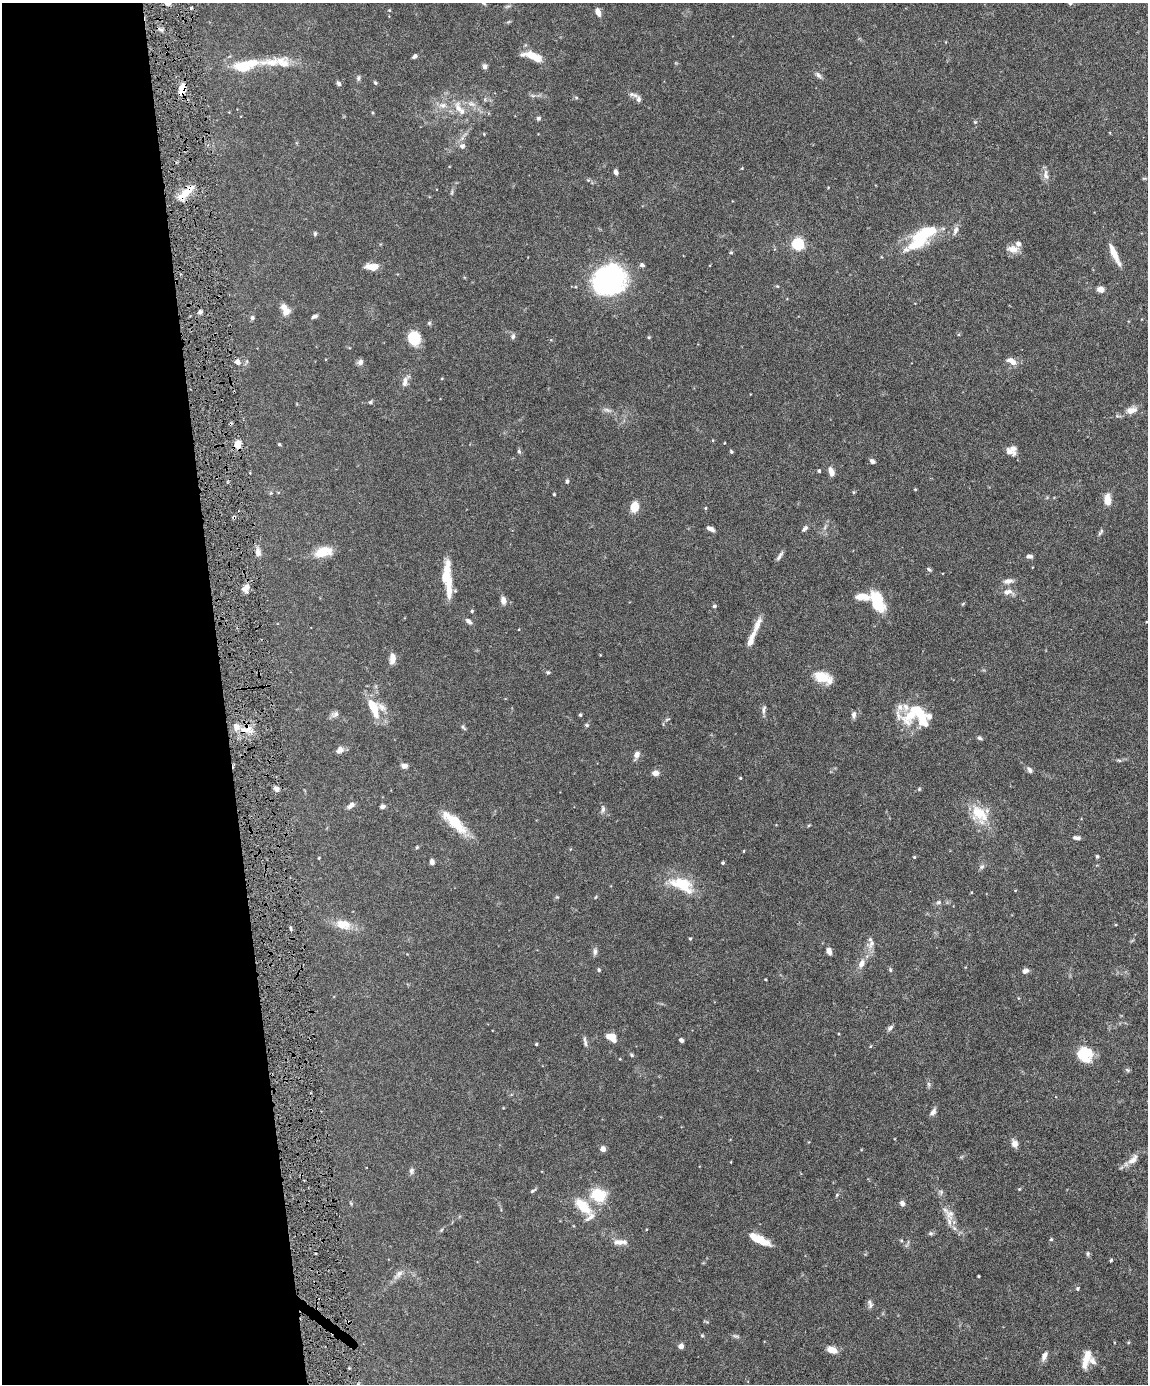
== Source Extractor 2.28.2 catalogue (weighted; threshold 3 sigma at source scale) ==
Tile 5 of 4 x 3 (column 1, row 2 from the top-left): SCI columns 2-1147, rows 1621-3002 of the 4586 x 4516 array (HDU 1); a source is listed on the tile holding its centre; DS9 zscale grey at full resolution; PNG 1150 x 1386 px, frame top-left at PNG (2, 3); no overlay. Shown black and unused: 20% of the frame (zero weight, under 4 of 8 exposures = <1% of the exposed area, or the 3 px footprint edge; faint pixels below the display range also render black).
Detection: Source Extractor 2.28.2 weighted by HDU 2 'WHT'; one run over the whole footprint, this tile lists its part. Background 0.0981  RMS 0.0031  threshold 0.0127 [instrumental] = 3 sigma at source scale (4.09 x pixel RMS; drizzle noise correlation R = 1.36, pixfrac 0.8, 0.05/0.05 arcsec/px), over >= 5 px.
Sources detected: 214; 5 inside a brighter object's white glare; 1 cosmic-ray / hot-pixel residue — not listed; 22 inside a brighter listed object's ellipse — not listed separately; the other 186 listed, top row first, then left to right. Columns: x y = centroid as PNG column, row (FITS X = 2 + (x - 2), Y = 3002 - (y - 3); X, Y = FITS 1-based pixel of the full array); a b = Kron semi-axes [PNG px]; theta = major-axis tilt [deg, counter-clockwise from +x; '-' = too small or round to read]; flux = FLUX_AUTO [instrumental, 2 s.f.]
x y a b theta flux
168 3 6 5 - 1.4
191 8 5 3 - 0.3
389 10 4 4 - 0.27
598 12 9 5 -72 1.6
161 30 7 4 -19 0.59
414 56 6 4 42 0.72
533 56 21 8 -24 4.8
272 62 42 11 0 7.2
243 66 19 12 -2 7.3
485 67 6 5 - 0.99
818 75 11 6 -45 0.87
358 78 7 6 - 0.58
339 83 6 4 -57 0.72
375 83 5 4 - 0.39
182 89 9 6 76 4.4
633 95 16 5 -16 0.98
576 98 6 4 -3 0.33
471 104 13 6 -22 1.5
443 105 11 7 -3 1.7
458 108 20 9 -74 3.2
538 118 5 5 - 0.51
975 122 5 4 - 0.31
484 134 4 3 - 0.21
462 146 8 7 - 1
616 172 5 4 - 1
1046 175 15 7 -82 1.5
1144 178 6 3 18 0.26
588 180 5 5 - 0.34
452 192 6 4 71 0.4
186 193 23 7 43 4.4
955 230 13 6 67 1.2
315 233 6 4 78 0.43
920 240 32 15 38 15
798 244 5 5 - 38
1013 249 16 10 -7 2.4
731 253 5 3 - 0.29
1114 254 26 7 -63 3.2
642 265 6 5 - 0.61
372 266 13 6 1 3.5
609 280 30 25 25 50
777 286 5 4 - 0.27
1101 289 6 5 - 2
200 312 6 4 77 0.72
286 312 8 6 36 2.2
314 316 7 4 21 0.64
252 318 6 6 - 0.58
429 323 5 5 - 0.4
513 336 7 5 74 0.69
649 337 5 4 - 0.29
414 338 12 10 -77 9.8
1012 361 13 7 -31 2.2
237 362 7 6 - 1.2
360 362 8 7 - 1
405 381 19 7 68 1.6
370 402 5 5 - 0.44
607 410 12 5 -20 0.95
1131 410 14 9 15 2.2
238 444 8 6 -90 3
279 444 4 3 - 0.35
1012 449 12 8 -23 1.7
519 451 6 5 - 0.48
731 451 5 3 - 0.33
872 461 6 4 -37 0.91
819 471 4 4 - 0.41
831 472 10 6 -74 1.8
567 481 6 4 86 0.55
915 489 5 3 - 0.21
853 492 5 3 - 0.28
270 493 6 4 70 0.3
554 494 3 3 - 0.29
1107 499 13 8 -86 2.7
635 507 9 7 83 5.5
705 508 4 4 - 0.27
234 517 5 3 - 0.37
825 527 7 4 72 0.56
805 528 9 5 45 0.72
711 529 8 4 -27 1.1
1101 532 10 4 56 0.57
258 552 11 6 -73 1.3
323 552 22 11 14 4.8
780 556 14 4 58 0.86
1029 556 8 5 0 0.87
929 569 7 4 -33 0.43
445 576 27 11 73 4.5
1008 581 15 7 9 1.3
246 588 10 7 68 1.9
1008 592 14 8 0 1.8
863 597 20 9 -8 2.8
503 600 9 6 -79 1.5
877 601 22 12 -68 9.7
714 606 5 4 - 0.53
472 611 4 4 - 0.28
468 621 9 5 -45 0.97
751 640 19 6 70 2.6
392 658 11 6 84 2.2
548 672 5 5 - 0.42
821 677 22 12 -13 5.4
371 705 15 9 -72 3.5
382 707 21 9 -32 2.3
764 710 13 4 78 0.81
335 714 11 7 18 1
580 715 3 3 - 0.44
854 715 8 5 87 0.96
910 715 32 17 46 8.7
667 719 8 3 21 0.37
587 725 6 4 -22 0.4
463 727 9 4 -49 0.47
246 730 20 9 7 3.7
980 738 6 4 -33 0.52
340 750 11 8 38 1.3
637 754 10 7 55 1.1
1119 761 6 4 -4 0.4
404 766 8 6 2 1
1029 770 10 6 -58 0.77
655 773 6 5 - 2.1
740 778 4 3 - 0.27
276 789 8 5 -42 0.92
919 789 5 4 - 0.33
351 805 11 6 42 1
382 806 5 5 - 0.8
603 809 10 6 88 0.85
979 814 29 19 -50 7.9
455 822 38 12 -42 7.9
809 825 5 3 - 0.25
1077 838 9 4 -4 0.86
417 847 5 4 - 0.29
744 851 4 3 - 0.2
1097 856 5 4 - 0.35
914 857 4 4 - 0.28
319 858 3 3 - 0.24
432 862 6 5 - 0.91
723 863 4 3 - 0.39
982 867 8 6 22 0.64
682 884 36 17 -23 9.1
557 897 5 4 - 0.3
939 902 7 6 - 0.67
343 924 22 13 -14 4.5
290 928 6 3 -88 0.42
690 939 4 3 - 0.33
871 943 16 10 49 2
829 951 7 5 -66 1.5
595 952 10 6 87 0.85
861 964 12 7 64 1.8
599 970 5 4 - 0.38
890 970 6 4 -71 0.39
1025 971 8 6 22 0.96
890 1028 9 5 49 0.74
611 1037 10 7 -34 3.7
681 1040 4 4 - 0.82
585 1042 14 4 -81 0.84
536 1044 3 3 - 0.33
1086 1052 17 13 -25 7
631 1055 6 4 -42 0.42
1127 1070 7 5 -23 0.45
929 1084 8 4 -81 0.55
933 1112 10 6 58 1.2
1014 1143 9 7 -68 1.7
603 1149 4 4 - 2.7
1133 1160 18 9 48 2.3
411 1171 9 6 72 0.8
533 1191 8 3 32 0.43
941 1192 6 5 - 0.59
598 1195 17 13 -22 8.9
837 1195 5 3 - 0.29
351 1203 6 3 -70 0.29
902 1203 7 6 - 0.93
583 1206 26 12 -43 6.6
950 1214 15 12 87 2.7
441 1230 5 4 - 0.35
931 1233 7 5 0 0.52
1051 1239 4 4 - 0.33
901 1240 5 3 - 0.28
761 1241 20 10 -23 4.2
620 1242 19 7 -2 2
1088 1254 6 5 - 0.49
1111 1260 4 3 - 0.36
398 1274 18 6 45 1.6
978 1276 3 2 - 0.28
1077 1289 4 4 - 0.42
870 1304 12 6 -79 0.9
702 1335 5 4 - 0.31
736 1336 10 5 -18 0.61
681 1346 4 4 - 2.3
832 1350 12 7 -20 2.4
1044 1356 11 6 65 1.6
1086 1359 24 8 74 3.6
Overlapping masked pixels (flux is a lower limit): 4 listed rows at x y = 182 89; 186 193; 234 517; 246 730
Isophote crosses this tile's border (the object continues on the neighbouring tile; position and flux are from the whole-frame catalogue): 1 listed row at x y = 168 3